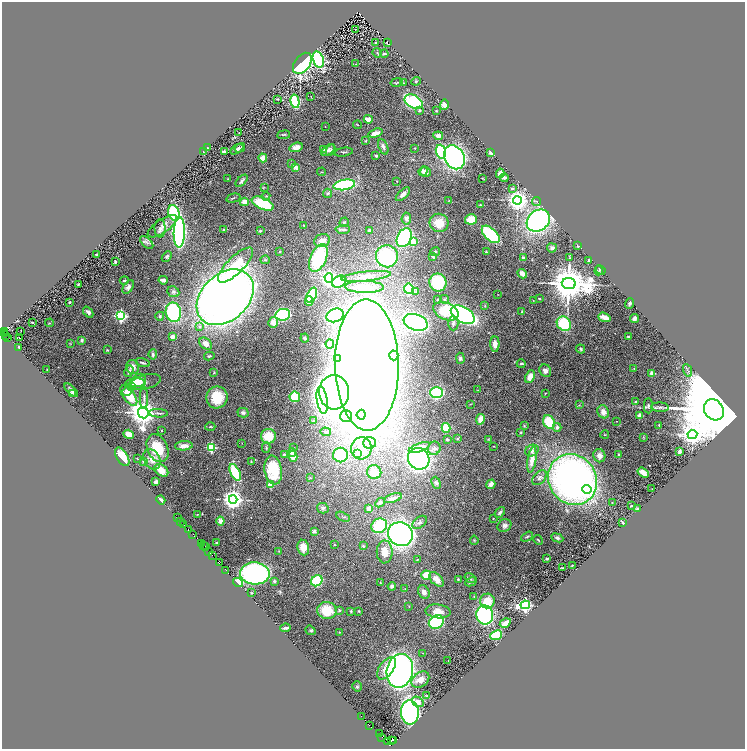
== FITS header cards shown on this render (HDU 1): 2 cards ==
NAXIS1  =                 1486
NAXIS2  =                 1494

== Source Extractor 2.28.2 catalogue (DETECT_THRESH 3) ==
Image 1486 x 1494 px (HDU 1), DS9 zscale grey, zoomed out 1/2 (1 PNG px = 2 x 2 image px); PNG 747 x 751 px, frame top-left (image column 2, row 1494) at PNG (2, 2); each listed source drawn as its Kron ellipse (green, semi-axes under 4 px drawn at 4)
Background 0.549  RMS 0.055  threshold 0.166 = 3 sigma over >= 5 px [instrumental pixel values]
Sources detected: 394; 31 cannot appear on this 1/2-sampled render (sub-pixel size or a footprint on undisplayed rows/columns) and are neither listed nor drawn; the other 363 listed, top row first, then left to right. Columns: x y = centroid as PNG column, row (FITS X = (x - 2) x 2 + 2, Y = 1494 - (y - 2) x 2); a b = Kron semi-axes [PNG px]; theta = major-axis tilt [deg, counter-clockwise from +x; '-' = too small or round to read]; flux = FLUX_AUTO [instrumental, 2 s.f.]
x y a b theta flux
356 30 3 1 - 62
376 43 2 2 - 10
388 43 3 2 - 13
377 53 5 3 - 10
384 54 4 2 - 19
318 59 8 5 -72 1200
302 63 12 7 53 1600
356 64 2 1 - 3.5
416 81 5 3 - 11
396 82 6 2 12 10
403 83 3 2 - 4.3
311 96 3 2 - 3.5
277 99 3 2 - 7.5
295 101 7 4 -77 800
414 102 10 6 -28 1000
444 105 5 4 - 62
419 110 4 3 - 22
436 111 2 2 - 11
368 119 4 3 - 79
357 125 4 2 - 6.8
325 127 2 1 - 4.7
239 133 2 1 - 3
376 133 7 4 16 71
284 135 7 2 7 9.3
438 136 5 3 - 40
366 141 2 2 - 8.4
296 147 7 4 17 48
383 147 8 4 -68 38
207 148 3 2 - 4.3
240 148 5 3 - 15
415 148 3 2 - 5.4
237 149 7 3 32 22
324 149 4 4 - 14
328 150 7 4 38 25
331 150 6 3 64 15
203 151 3 2 - 4.7
224 151 4 3 - 24
344 152 9 2 8 14
441 152 7 5 -73 910
491 152 4 3 - 19
376 156 3 3 - 17
454 157 12 10 -60 3300
263 158 4 4 - 76
292 163 2 2 - 5.8
295 167 3 3 - 82
423 171 5 4 - 34
322 172 4 2 - 5.6
426 172 5 5 - 40
500 173 4 3 - 45
482 178 2 1 - 5.2
504 178 4 3 - 41
228 179 3 2 - 3.8
242 181 7 4 45 26
397 181 3 2 - 3.5
344 185 11 5 10 860
264 187 3 2 - 5.9
513 188 4 3 - 17
328 193 4 4 - 16
403 194 9 4 43 44
266 196 4 3 - 10
233 198 7 2 15 13
449 200 2 2 - 4.3
517 200 4 4 - 8300
536 201 4 3 - 13
244 202 4 4 - 82
263 204 12 6 -23 420
480 205 4 3 - 8.5
174 213 8 5 -73 710
406 218 6 5 - 35
471 219 6 5 - 180
538 221 12 10 39 2800
344 222 4 3 - 12
439 223 9 9 - 180
304 225 2 1 - 6.1
162 226 17 6 34 61
160 228 9 5 -88 33
343 229 7 3 3 32
224 230 2 2 - 23
370 230 4 3 - 24
260 231 4 3 - 11
179 232 15 5 89 3800
491 234 11 6 -44 760
404 238 10 7 64 1100
322 241 8 6 17 87
147 242 8 4 -43 28
413 242 3 3 - 440
577 246 3 2 - 8.7
552 248 5 4 - 27
279 251 2 2 - 8
435 252 5 3 - 12
486 252 3 3 - 7.6
96 254 2 2 - 9.7
167 256 6 4 46 19
387 256 11 11 - 920
432 256 3 2 - 25
318 258 14 8 66 1000
523 258 4 3 - 16
569 258 3 2 - 6.3
265 260 4 3 - 11
589 260 3 3 - 15
115 262 4 3 - 18
236 265 23 8 45 300
601 270 5 3 - 12
599 271 5 3 - 8.9
522 274 5 3 - 88
366 276 25 5 6 94
329 278 5 4 - 4400
124 280 4 3 - 13
163 280 5 3 - 31
339 282 7 5 29 510
438 282 9 8 - 430
569 283 7 5 -8 43000
78 284 3 2 - 8
128 287 7 4 57 47
364 287 19 6 -1 260
409 289 5 5 - 720
173 292 6 5 - 23
416 292 4 3 - 12
498 294 2 1 - 3.2
312 295 8 4 63 680
225 297 32 23 43 13000
444 299 5 3 - 14
539 299 3 2 - 7.4
438 300 3 2 - 6.2
533 300 2 1 - 4.6
309 301 4 4 - 73
70 302 2 2 - 40
630 303 5 3 - 19
485 306 4 3 - 9.7
446 311 13 8 -24 440
88 312 6 4 -51 30
173 312 10 7 -79 1000
522 312 3 2 - 13
283 315 7 5 11 1500
335 315 9 6 20 1700
463 315 13 7 -29 4000
121 316 3 3 - 2000
160 316 4 4 - 22
604 317 6 3 -19 110
634 318 5 3 - 35
32 322 2 2 - 11
273 322 5 5 - 68
416 322 12 8 -19 2300
50 323 4 3 - 15
453 323 7 5 -88 34
564 324 7 6 - 550
200 326 4 3 - 17
3 331 2 2 - 210
21 331 2 1 - 2.8
4 333 2 2 - 18
6 335 2 2 - 5.1
8 337 2 1 - 70
20 337 2 1 - 5.7
172 337 2 2 - 150
628 337 2 2 - 14
305 338 4 4 - 19
82 340 3 2 - 29
70 343 3 2 - 7.7
206 344 7 5 -40 70
330 344 4 4 - 47
495 344 7 4 -87 65
19 347 3 2 - 17
581 349 5 3 - 16
107 350 3 2 - 8.1
153 354 5 3 - 22
394 355 5 4 - 430
209 356 5 3 - 18
338 358 3 3 - 12
460 358 5 4 - 27
143 363 7 3 -17 21
521 364 4 3 - 16
367 365 65 32 -89 21000
133 367 7 6 - 67
47 369 2 1 - 4.1
634 369 3 2 - 6.1
687 370 6 2 -66 13
129 371 6 4 62 36
545 371 6 5 - 43
214 373 3 3 - 6
652 373 2 2 - 140
530 377 7 4 64 88
139 382 8 6 57 140
145 382 16 7 14 58
135 383 9 4 3 120
131 387 3 3 - 8.4
71 390 9 3 -44 26
478 390 2 2 - 4.5
127 391 4 3 - 50
334 392 17 15 -86 6400
437 392 6 5 - 860
72 393 3 3 - 9
545 393 3 2 - 5.1
129 396 12 5 -54 270
217 397 11 10 - 260
295 397 5 5 - 320
144 398 11 3 89 29
322 400 14 5 -82 1400
635 402 3 2 - 14
470 404 3 2 - 4.8
579 405 2 2 - 5
648 406 7 4 90 22
660 407 9 4 -4 32
714 410 11 9 -53 180000
603 412 7 5 -61 67
143 413 6 5 - 18000
158 413 9 2 -3 19
243 413 5 4 - 28
361 415 5 4 - 1100
639 415 2 2 - 160
346 416 6 5 - 590
480 419 5 3 - 86
313 421 4 3 - 11
616 421 2 1 - 3.6
549 422 7 5 -62 370
659 425 3 2 - 7
524 426 4 3 - 7.5
210 427 5 3 - 11
557 427 4 3 - 30
446 428 5 4 - 260
162 431 3 2 - 5.9
326 432 5 2 - 14
521 432 3 3 - 8.4
129 434 5 4 - 75
692 434 5 4 - 12000
605 435 4 2 - 7.9
268 436 7 7 - 190
644 437 4 2 - 5.9
447 439 3 3 - 22
458 439 4 3 - 10
488 439 2 2 - 6.4
242 443 2 2 - 3.5
370 443 6 6 - 53
184 446 9 4 5 75
494 446 3 1 - 3.7
211 447 3 3 - 820
419 447 11 4 19 130
157 448 14 10 -66 320
266 448 5 2 - 9.5
293 448 2 1 - 3
361 448 11 10 - 150
434 448 7 6 - 36
532 451 7 5 26 41
679 452 3 3 - 21
292 453 4 4 - 32
357 453 2 2 - 77
284 454 3 3 - 11
340 455 7 7 - 480
619 455 3 3 - 21
293 456 5 4 - 89
599 456 6 6 - 59
122 457 10 5 -60 190
137 458 3 2 - 5
152 459 11 8 -63 99
419 459 11 10 - 3100
532 460 13 4 82 140
143 461 3 2 - 11
251 462 3 2 - 4.9
161 470 7 5 -37 110
273 470 14 8 -81 390
235 472 9 4 -65 550
374 472 7 7 - 160
643 473 6 3 -35 92
310 478 3 2 - 7.4
539 478 9 5 47 38
572 479 26 24 -57 4600
156 482 4 3 - 25
436 483 6 4 -67 18
491 484 5 3 - 40
271 485 4 4 - 130
587 489 4 4 - 1200
652 489 2 1 - 2.5
393 498 9 4 19 43
161 500 4 2 - 30
233 500 4 4 - 8900
380 503 5 4 - 27
612 503 3 2 - 9.1
631 506 3 2 - 7.7
323 508 6 5 - 26
369 508 4 3 - 46
638 509 4 2 - 27
500 512 6 3 49 23
197 514 2 2 - 4.8
343 517 7 3 -26 12
177 518 2 1 - 12
493 518 2 1 - 5
220 521 4 3 - 36
181 522 3 2 - 90
419 522 8 5 39 29
623 522 4 2 - 11
183 524 3 2 - 46
379 526 8 7 - 540
504 526 7 6 - 38
188 530 3 1 - 62
314 531 4 3 - 21
193 534 2 1 - 12
400 534 13 11 -32 4400
527 537 6 3 28 15
557 538 6 4 -23 27
474 540 5 3 - 9
538 540 5 3 - 11
216 543 2 2 - 12
201 544 2 1 - 100
334 545 2 2 - 5.1
203 546 2 1 - 19
363 546 3 3 - 8.9
206 547 2 1 - 9.4
303 548 8 6 -80 120
279 551 3 2 - 5.5
209 552 2 1 - 30
385 552 11 8 -90 160
212 555 3 1 - 34
547 558 3 2 - 10
418 559 4 2 - 8
219 563 2 2 - 77
573 565 3 2 - 10
562 568 2 1 - 4.2
226 570 2 1 - 9.7
255 573 15 11 -3 2200
426 575 5 5 - 180
470 578 6 3 -34 18
436 579 9 5 -43 91
458 579 2 2 - 6.5
274 581 3 3 - 16
317 581 6 5 - 650
471 582 6 3 27 23
238 583 5 4 - 300
380 583 3 2 - 8
392 586 4 4 - 23
405 589 2 2 - 4.6
424 592 7 5 -59 52
251 593 4 3 - 8.8
474 597 3 2 - 7.6
487 601 7 7 - 210
525 605 4 3 - 3200
409 606 3 2 - 4
327 610 10 8 -9 280
339 610 4 4 - 13
351 611 4 3 - 9.4
359 611 4 3 - 8.4
438 611 12 7 -6 100
485 615 9 8 - 1900
436 622 8 6 32 1100
505 623 6 3 31 100
285 628 5 2 - 23
310 630 5 3 - 13
339 632 3 2 - 5.9
496 635 6 4 24 500
423 653 2 2 - 3.9
448 660 2 1 - 2.7
386 668 13 7 54 150
400 671 17 13 77 4100
420 680 9 7 37 100
357 686 5 5 - 15
427 696 3 2 - 33
418 702 6 4 -34 72
410 712 12 9 -85 3300
361 716 2 1 - 35
369 725 2 1 - 0.65
379 734 2 1 - 59
382 737 2 1 - 28
391 740 3 2 - 83
394 741 2 2 - 4.9
387 742 2 2 - 39
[31 sub-pixel or undisplayed-footprint detections neither listed nor drawn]